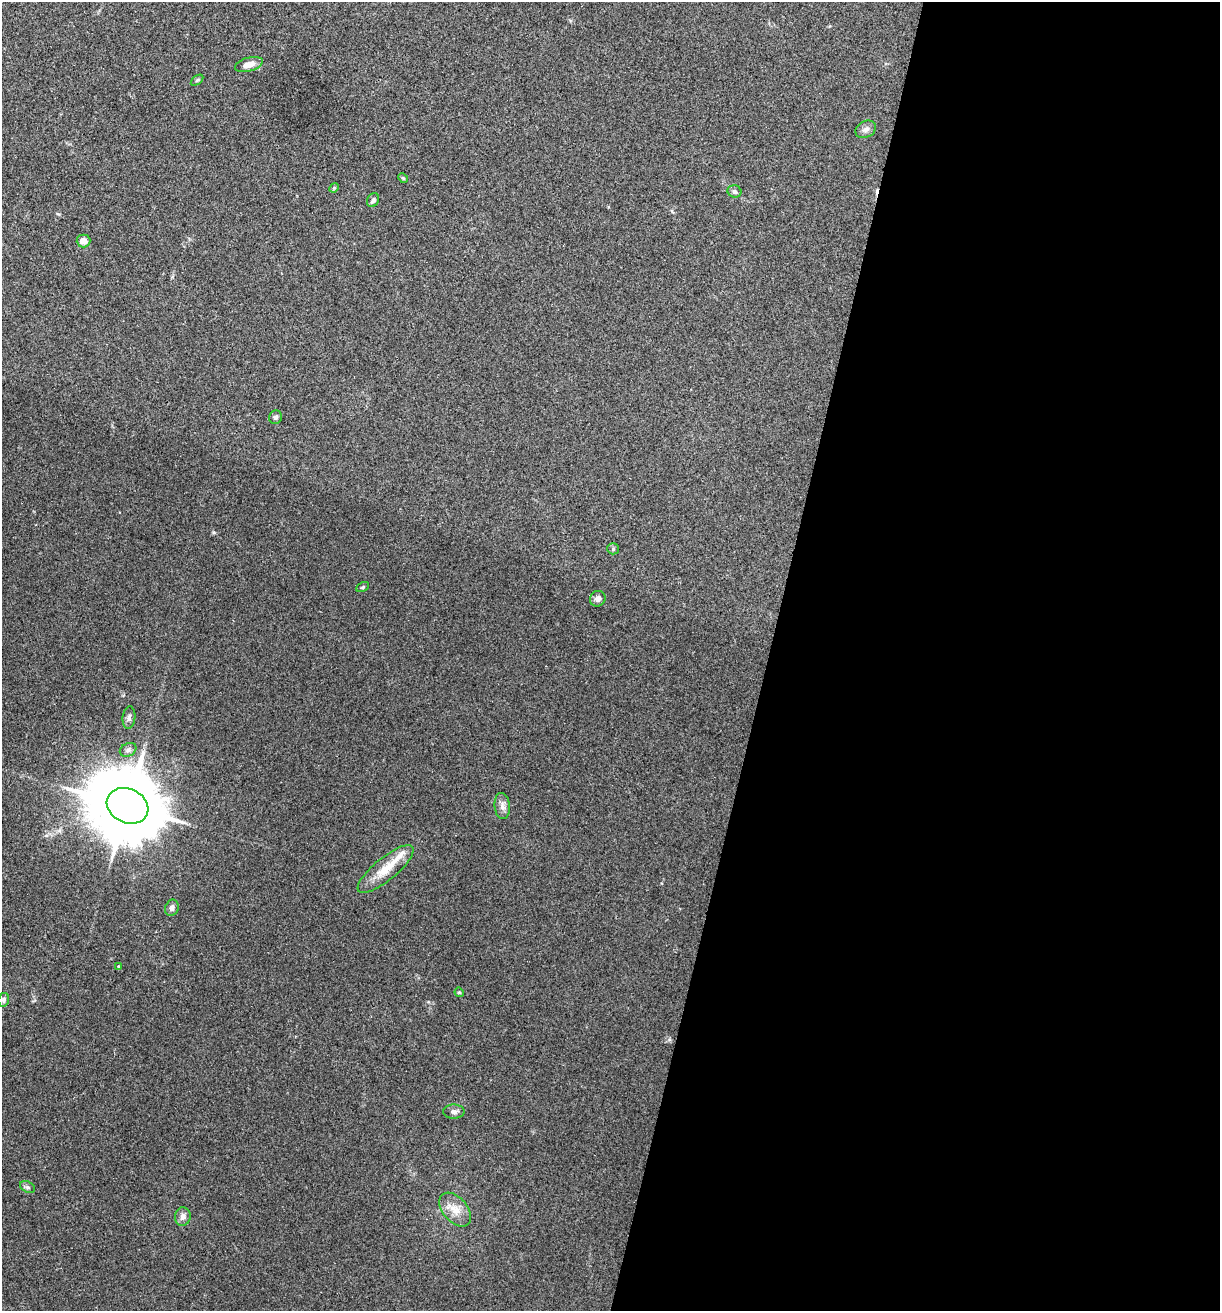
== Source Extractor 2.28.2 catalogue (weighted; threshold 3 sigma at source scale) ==
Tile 12 of 4 x 4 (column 4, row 3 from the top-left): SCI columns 3784-5001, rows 1313-2621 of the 5257 x 5239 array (HDU 1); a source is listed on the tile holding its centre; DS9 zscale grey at full resolution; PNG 1222 x 1313 px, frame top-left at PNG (2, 2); each listed source drawn as its Kron ellipse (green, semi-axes under 4 px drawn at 4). Shown black and unused: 37% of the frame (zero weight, under 2 of 3 exposures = <1% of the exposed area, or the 3 px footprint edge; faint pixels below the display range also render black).
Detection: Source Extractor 2.28.2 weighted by HDU 2 'WHT'; one run over the whole footprint, this tile lists its part. Background 0.0851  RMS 0.0082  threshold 0.0369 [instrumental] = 3 sigma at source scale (4.5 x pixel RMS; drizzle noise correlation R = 1.50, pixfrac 1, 0.05/0.05 arcsec/px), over >= 5 px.
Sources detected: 27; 1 cosmic-ray / hot-pixel residue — neither listed nor drawn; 1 inside a brighter listed object's ellipse — not listed separately; the other 25 listed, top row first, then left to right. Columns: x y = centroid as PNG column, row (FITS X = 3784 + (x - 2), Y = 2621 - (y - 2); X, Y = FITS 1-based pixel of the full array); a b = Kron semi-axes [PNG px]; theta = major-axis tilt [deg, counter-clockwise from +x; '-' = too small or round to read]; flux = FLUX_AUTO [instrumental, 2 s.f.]
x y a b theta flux
249 64 14 7 16 7.4
197 80 7 3 36 1
866 129 11 8 27 3.9
403 178 5 4 - 0.87
334 188 5 4 - 0.87
734 191 7 6 - 2.9
373 200 7 5 61 2.3
83 241 7 6 - 5.7
276 417 7 6 - 1.8
613 549 6 5 - 1.3
363 587 7 4 27 1.2
598 599 8 7 - 3.1
129 718 11 6 83 2.6
128 750 9 6 28 2.6
127 806 21 17 -26 9300
502 806 13 7 -85 4.1
386 869 35 11 39 19
172 908 8 6 68 3.2
118 966 3 3 - 1.5
459 992 5 3 - 0.8
4 1000 7 5 79 2.1
454 1112 10 7 1 2.9
28 1187 8 5 -26 2.1
455 1210 19 12 -49 11
183 1217 9 8 - 4.1